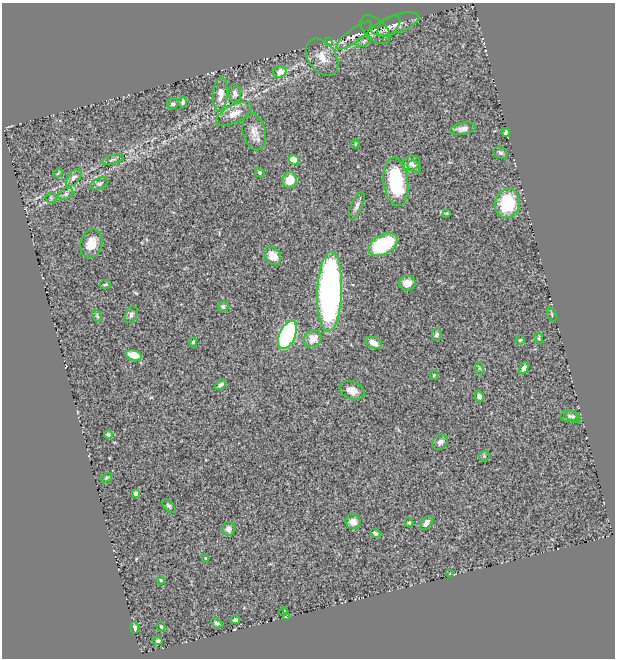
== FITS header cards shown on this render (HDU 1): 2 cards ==
NAXIS1  =                  613
NAXIS2  =                  656

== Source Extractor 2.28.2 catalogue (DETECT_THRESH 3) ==
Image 613 x 656 px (HDU 1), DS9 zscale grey, 1 PNG px = 1 image px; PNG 617 x 660 px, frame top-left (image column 1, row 656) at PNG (2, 3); each listed source drawn as its Kron ellipse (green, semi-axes under 4 px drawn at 4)
Background 0.726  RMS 0.033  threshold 0.098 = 3 sigma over >= 5 px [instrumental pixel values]
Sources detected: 80; all 80 listed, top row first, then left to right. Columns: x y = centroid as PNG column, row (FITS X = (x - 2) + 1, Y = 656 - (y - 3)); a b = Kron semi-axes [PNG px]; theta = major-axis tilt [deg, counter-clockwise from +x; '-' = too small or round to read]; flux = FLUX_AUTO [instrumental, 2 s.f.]
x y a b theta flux
395 24 25 9 19 18
389 26 13 8 41 10
375 30 18 10 -42 11
354 36 21 6 37 13
364 41 8 5 26 4.6
329 42 4 2 - 1.5
322 57 20 13 -56 29
280 72 6 5 - 21
235 93 9 6 -88 9.9
220 94 17 7 86 22
183 102 5 4 - 4.9
173 104 6 5 - 5.1
234 114 20 9 27 23
463 129 13 6 9 11
254 132 19 11 -75 21
506 132 4 4 - 5.3
355 144 4 3 - 1.9
500 153 7 5 -26 5.1
113 159 11 3 15 4.2
294 160 5 4 - 35
411 163 9 7 21 9.1
414 167 7 5 -36 5.5
58 173 5 3 - 2.3
260 173 5 4 - 3.9
74 178 10 6 51 8.2
290 180 8 7 - 43
396 182 24 12 -83 140
100 184 9 5 24 6.3
66 194 8 5 26 5.1
51 198 5 5 - 3.3
507 203 15 12 76 100
357 206 15 5 67 8.6
446 213 4 3 - 2.2
91 243 14 10 72 33
383 245 16 10 30 130
273 256 10 7 -55 32
407 283 8 7 - 17
105 284 6 3 10 2.8
330 292 40 12 87 820
223 306 5 5 - 6.2
552 314 7 2 -69 2.1
131 315 9 5 60 7.1
97 316 6 4 -66 3.1
287 335 15 8 66 360
437 335 6 5 - 5.3
539 338 5 3 - 2.8
313 339 9 8 - 26
520 340 4 4 - 2.4
193 342 4 3 - 4.3
373 343 8 5 -24 23
134 355 8 5 -15 36
479 368 6 4 -70 2.9
524 368 6 4 64 10
434 375 5 4 - 2.5
220 385 6 3 40 7.1
352 390 13 8 -20 20
479 396 5 4 - 11
569 416 8 6 2 5.2
573 417 8 5 -32 4.6
108 435 4 3 - 4.8
440 442 8 6 46 9.3
484 456 5 5 - 3
106 478 6 3 32 2.5
135 493 4 4 - 12
169 506 8 4 -43 4
353 521 7 7 - 18
409 522 4 4 - 3.3
426 523 8 5 51 8.4
229 529 7 6 - 11
375 533 5 4 - 4.6
206 558 3 3 - 3.2
450 573 4 3 - 1.4
161 580 4 3 - 2.3
284 612 4 2 - 1.5
287 617 3 3 - 140
235 620 4 3 - 4
217 623 6 4 -30 5.4
161 627 4 3 - 3.3
135 628 5 3 - 5.8
158 641 5 4 - 3.2